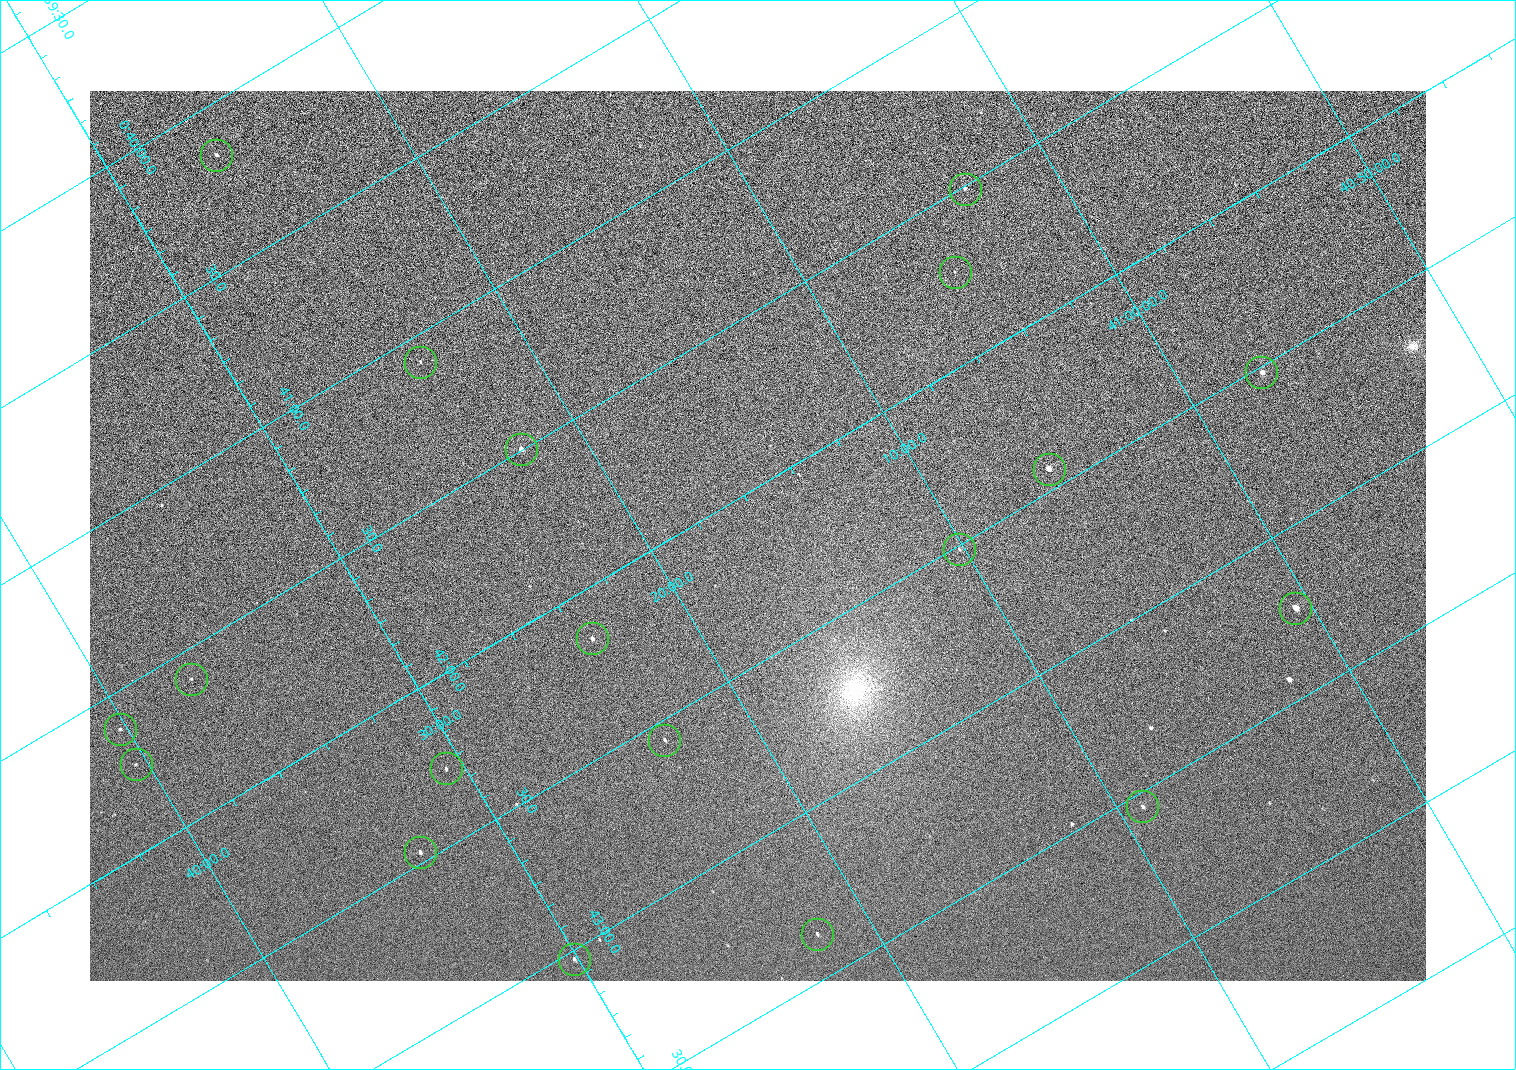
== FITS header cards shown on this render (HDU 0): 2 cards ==
NAXIS1  =                 1336 / length of data axis 1
NAXIS2  =                  890 / length of data axis 2

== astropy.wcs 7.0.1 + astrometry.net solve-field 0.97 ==
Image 1336 x 890 px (HDU 0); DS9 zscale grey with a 90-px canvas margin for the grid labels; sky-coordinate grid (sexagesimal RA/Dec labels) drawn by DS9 from the SOLVED WCS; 19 Tycho-2 reference stars matched to detected sources circled (green)
Header WCS: none
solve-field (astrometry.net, Tycho-2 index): SOLVED blind (the file carries no WCS)
Solved WCS: RA---TAN-SIP/DEC--TAN-SIP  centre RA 00:42:08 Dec +41:16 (10.53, +41.27 deg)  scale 2.22 arcsec/px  FOV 49.4' x 32.9'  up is -121 deg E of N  parity normal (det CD < 0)
(file carries no celestial WCS; the grid is the blind solution)
Tycho-2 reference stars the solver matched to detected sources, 19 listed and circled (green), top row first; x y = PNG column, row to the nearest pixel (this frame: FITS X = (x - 90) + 1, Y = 890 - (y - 91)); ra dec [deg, ICRS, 3 dp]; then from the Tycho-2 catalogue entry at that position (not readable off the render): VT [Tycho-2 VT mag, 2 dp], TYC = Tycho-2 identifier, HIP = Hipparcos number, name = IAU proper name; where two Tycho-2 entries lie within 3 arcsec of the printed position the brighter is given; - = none
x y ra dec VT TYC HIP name
216 155 10.038 +41.438 10.94 2805-517-1 - -
965 189 10.377 +41.053 11.36 2801-2079-1 - -
955 272 10.431 +41.085 11.65 2801-2062-1 - -
420 362 10.270 +41.396 11.86 2805-219-1 - -
1261 372 10.629 +40.954 9.37 2801-2009-1 3333 -
521 449 10.374 +41.370 10.16 2805-213-1 - -
1049 469 10.609 +41.097 10.73 2801-2063-1 - -
959 549 10.628 +41.169 11.22 2801-2073-1 - -
1295 608 10.809 +41.009 9.29 2801-2078-1 - -
592 638 10.538 +41.392 10.59 2805-2135-1 - -
191 679 10.397 +41.617 11.40 2805-1201-1 - -
120 729 10.403 +41.671 11.00 2805-218-1 - -
664 740 10.639 +41.386 11.36 2805-2208-1 - -
136 764 10.434 +41.673 11.25 2805-1332-1 - -
446 768 10.568 +41.510 11.29 2805-2124-1 - -
1142 806 10.886 +41.153 10.99 2801-2037-1 - -
420 852 10.616 +41.550 10.67 2805-2192-1 - -
817 934 10.840 +41.365 11.39 2805-2131-2 - -
574 959 10.757 +41.502 11.21 2805-2136-1 - -